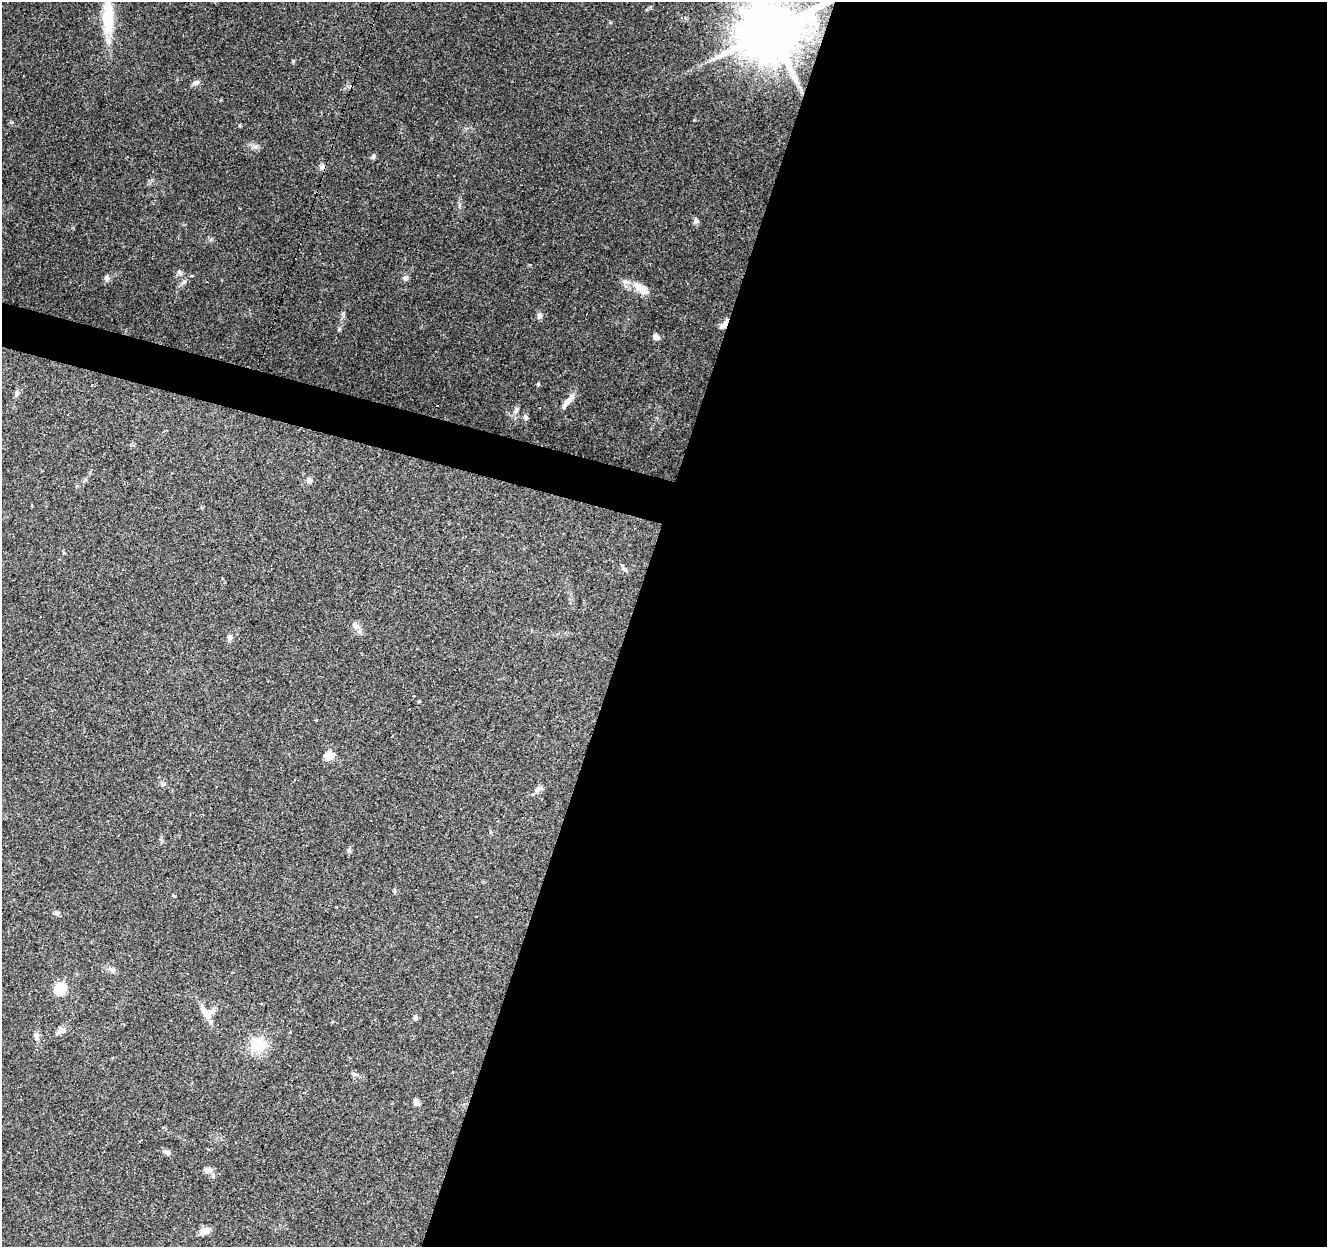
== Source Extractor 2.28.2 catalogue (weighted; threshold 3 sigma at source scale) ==
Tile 12 of 4 x 4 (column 4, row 3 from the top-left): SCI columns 3977-5301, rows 1459-2703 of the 5306 x 5470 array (HDU 1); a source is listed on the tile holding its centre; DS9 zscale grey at full resolution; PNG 1329 x 1249 px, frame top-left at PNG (2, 2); no overlay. Shown black and unused: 55% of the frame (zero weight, under 3 of 4 exposures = <1% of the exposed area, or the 3 px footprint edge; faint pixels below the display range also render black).
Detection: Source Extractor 2.28.2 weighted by HDU 2 'WHT'; one run over the whole footprint, this tile lists its part. Background 0.085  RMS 0.0048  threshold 0.0215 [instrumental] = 3 sigma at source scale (4.5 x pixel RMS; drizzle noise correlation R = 1.50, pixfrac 1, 0.0396/0.0396 arcsec/px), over >= 5 px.
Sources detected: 49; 4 cosmic-ray / hot-pixel residue — not listed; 3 inside a brighter listed object's ellipse — not listed separately; the other 42 listed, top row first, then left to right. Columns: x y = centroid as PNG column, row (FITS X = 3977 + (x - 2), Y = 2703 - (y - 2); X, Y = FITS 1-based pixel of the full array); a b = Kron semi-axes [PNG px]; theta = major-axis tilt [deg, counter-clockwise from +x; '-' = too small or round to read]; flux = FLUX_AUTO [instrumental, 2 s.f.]
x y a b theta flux
108 19 41 14 -89 19
771 30 17 15 37 3800
196 83 9 6 20 1.7
694 120 3 3 - 0.89
373 156 7 5 63 0.97
696 221 9 6 74 1.3
179 272 7 6 - 1.2
191 276 4 3 - 0.83
405 278 7 7 - 1.3
183 282 9 5 37 1.3
638 287 19 11 -47 5.9
539 316 8 6 84 1.7
724 324 14 6 51 3.1
656 337 6 6 - 2.7
538 384 4 4 - 0.52
17 393 8 5 80 1.3
567 402 13 8 40 2.8
516 410 9 5 63 1.3
526 417 7 5 -58 1.2
309 480 7 7 - 1.5
624 569 6 4 -2 0.83
355 625 10 7 -62 2
230 637 8 6 -74 1.4
419 701 5 3 - 0.42
329 756 5 5 - 18
163 784 6 5 - 0.86
538 789 11 7 35 2
349 849 6 4 18 0.7
517 897 2 2 - 0.41
336 908 3 3 - 5.6
57 913 6 6 - 1
113 970 7 5 -68 1.2
60 989 6 6 - 35
205 1013 23 8 -57 4.9
415 1018 6 5 - 1
58 1032 9 5 54 1.5
36 1036 11 7 -83 2
258 1044 18 16 36 13
416 1102 7 5 -64 2.5
167 1152 10 6 -20 1.5
208 1170 10 7 -3 2.6
204 1231 12 6 20 4.6
Overlapping masked pixels (flux is a lower limit): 2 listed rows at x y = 771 30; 724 324
Isophote crosses this tile's border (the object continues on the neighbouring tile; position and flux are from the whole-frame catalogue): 1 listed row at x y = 771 30
Unlisted compact peaks at least as high as the median listed source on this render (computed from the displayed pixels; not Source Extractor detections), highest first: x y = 107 277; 343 313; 255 146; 293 61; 239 125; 12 122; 221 100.